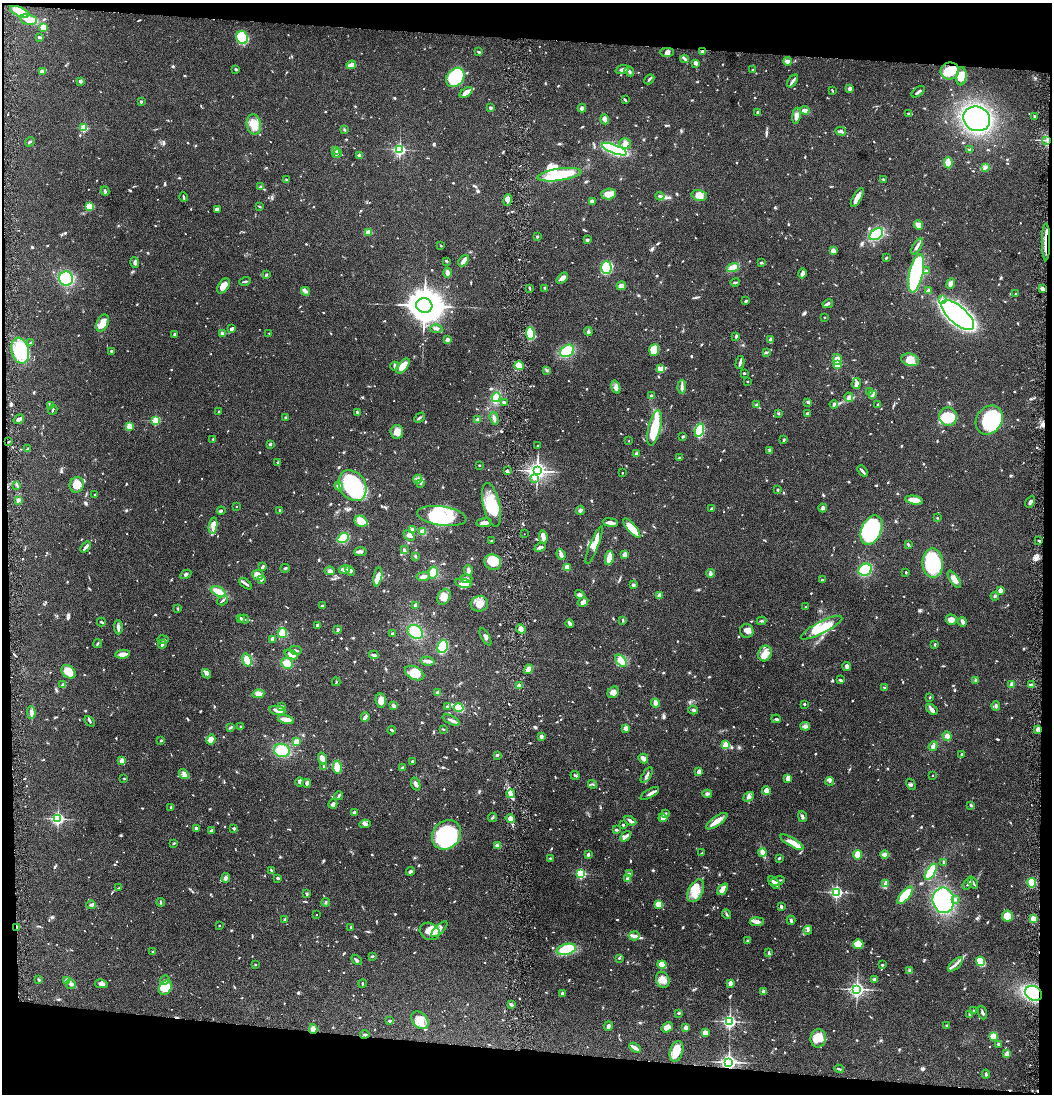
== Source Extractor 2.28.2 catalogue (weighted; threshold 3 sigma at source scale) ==
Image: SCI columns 147-4344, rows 1-4368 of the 4444 x 4370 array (HDU 1 of 3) = the unmasked area's bounding box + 8 px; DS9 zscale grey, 4 x 4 block average (1 PNG px = mean of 4 x 4 image px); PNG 1054 x 1096 px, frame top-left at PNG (2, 3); each listed source drawn as its Kron ellipse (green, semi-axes under 4 px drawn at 4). Shown black and unused: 9% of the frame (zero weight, under 4 of 8 exposures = <1% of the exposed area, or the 3 px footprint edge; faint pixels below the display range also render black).
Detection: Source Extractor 2.28.2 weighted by HDU 2 'WHT'. Background 0.0695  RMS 0.0042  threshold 0.0173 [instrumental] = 3 sigma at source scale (4.09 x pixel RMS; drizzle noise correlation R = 1.36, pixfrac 0.8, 0.05/0.05 arcsec/px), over >= 5 px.
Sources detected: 1216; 4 too faint to see at this stretch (4 x 4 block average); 9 inside a brighter object's white glare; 3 cosmic-ray / hot-pixel residue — neither listed nor drawn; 25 coinciding with a brighter row at this scale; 62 inside a brighter listed object's ellipse — not listed separately; of the other 1113, all 500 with FLUX_AUTO >= 2.24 (the completeness limit of this list) listed and drawn (613 fainter detections not listed), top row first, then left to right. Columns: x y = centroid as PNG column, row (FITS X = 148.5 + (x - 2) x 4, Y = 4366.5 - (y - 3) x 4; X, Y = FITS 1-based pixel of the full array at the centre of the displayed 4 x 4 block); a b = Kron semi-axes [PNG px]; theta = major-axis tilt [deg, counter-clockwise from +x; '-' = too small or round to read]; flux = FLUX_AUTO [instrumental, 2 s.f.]
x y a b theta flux
20 12 10 4 -24 43
28 19 8 5 -11 22
43 27 4 3 - 19
39 37 4 2 - 3.4
242 37 7 5 -63 94
702 51 2 2 - 4.1
479 52 3 2 - 3.6
667 52 7 4 1 7.4
685 59 4 2 - 3.9
787 61 4 3 - 11
696 63 3 3 - 8.6
351 65 5 2 - 23
236 69 4 2 - 3.2
622 70 6 3 17 6
753 70 2 2 - 2.3
42 71 3 2 - 7.2
629 71 5 3 - 5
950 71 9 8 - 58
961 76 9 5 83 33
455 77 11 8 51 200
649 79 6 2 47 3.9
80 81 3 3 - 5.5
793 81 7 2 53 6.2
850 88 3 2 - 9.2
832 90 4 2 - 2.3
918 92 8 2 35 6.6
466 93 7 4 37 18
625 100 4 2 - 3.8
141 102 2 2 - 4.8
490 108 2 2 - 16
582 108 4 3 - 11
805 110 4 3 - 14
758 112 3 2 - 4.6
908 113 4 2 - 3
796 116 8 4 81 11
1034 116 3 2 - 3
605 119 5 3 - 12
977 119 14 12 -27 470
254 124 10 7 -78 29
84 128 2 2 - 120
344 130 4 2 - 2.3
841 131 5 4 - 5.5
1046 140 4 2 - 3.4
30 142 5 2 - 3.5
625 143 6 5 - 13
614 149 13 4 -21 310
969 149 3 2 - 2.3
400 150 2 2 - 480
335 151 3 2 - 2.8
337 154 5 2 - 2.8
360 155 3 3 - 5.9
948 163 5 4 - 20
985 168 3 2 - 3.4
559 175 22 6 8 130
883 179 3 2 - 3
286 180 3 2 - 3.4
261 187 3 2 - 2.4
105 191 5 2 - 4.5
608 194 7 5 2 23
699 195 8 5 -12 19
660 196 4 2 - 3.9
184 197 4 2 - 3.1
857 197 10 3 61 22
508 200 6 4 78 11
592 201 4 3 - 8.2
89 206 2 2 - 140
260 207 4 2 - 2.5
217 209 4 3 - 6.1
918 225 4 3 - 19
369 232 4 3 - 16
876 234 8 5 36 110
537 236 2 2 - 8.7
587 240 3 3 - 3.8
1046 242 18 2 90 25
441 246 2 2 - 2.4
917 246 9 3 59 8.4
833 251 2 2 - 54
886 258 3 2 - 2.9
446 261 3 2 - 2.9
463 261 6 3 51 12
135 263 5 3 - 5.2
761 263 3 2 - 2.4
606 267 6 5 - 140
733 267 6 3 20 25
926 271 2 2 - 3
448 273 5 4 - 11
802 273 5 3 - 7.1
916 273 19 6 77 230
266 275 3 2 - 6.3
66 278 7 7 - 130
562 278 6 3 42 15
245 281 6 2 15 4.1
735 282 5 2 - 4.4
951 283 5 4 - 8.7
223 286 8 5 55 23
621 286 5 3 - 10
530 288 3 2 - 2.5
545 288 3 2 - 3
1043 289 3 3 - 7
305 291 4 3 - 6.5
928 291 4 3 - 7.2
1015 294 2 2 - 2.7
942 300 3 3 - 4.6
746 301 2 2 - 8.4
828 304 5 2 - 5.7
424 306 8 7 - 4400
958 315 20 8 -41 1100
824 317 2 2 - 3.8
103 323 9 5 65 24
232 329 3 2 - 6.9
436 329 6 2 -2 3.9
588 331 4 2 - 2.6
269 333 2 2 - 2.4
530 333 6 3 -80 110
174 334 2 2 - 4.7
222 334 4 3 - 6.6
736 336 3 2 - 4.8
447 340 2 2 - 9.7
771 340 4 3 - 7.1
31 343 3 2 - 2.4
654 350 6 4 69 49
20 351 13 8 -75 130
111 351 2 2 - 6.3
567 351 7 5 34 73
766 352 3 2 - 2.8
837 359 5 3 - 16
910 360 9 6 -16 20
740 363 6 2 75 6.5
837 364 2 2 - 150
395 366 4 3 - 5.7
403 366 9 5 51 33
519 366 5 4 - 21
661 368 4 4 - 6.9
546 370 3 3 - 2.5
744 373 2 2 - 3.1
748 382 2 2 - 2.5
857 383 5 3 - 8.6
616 387 7 4 -74 8.6
682 387 7 3 88 7.5
870 391 3 2 - 2.4
873 394 3 3 - 4.1
651 396 3 3 - 4.2
496 397 5 3 - 98
849 397 5 4 - 7.1
504 402 3 2 - 3
808 402 3 2 - 3.5
834 404 4 3 - 4.3
878 404 3 2 - 2.8
757 405 3 2 - 2.8
51 406 3 3 - 4.9
53 410 5 2 - 2.4
219 411 2 2 - 2.7
357 412 3 2 - 4.2
778 413 3 3 - 2.5
807 414 3 3 - 4.7
286 417 4 2 - 3.2
948 417 9 9 - 56
419 418 6 2 45 3.5
494 418 6 3 -74 6.9
19 419 6 3 33 9.9
478 419 2 2 - 6.4
989 420 15 12 56 230
156 421 2 2 - 150
129 426 2 2 - 96
654 428 18 6 77 69
699 430 7 4 72 64
397 432 7 6 - 24
683 436 2 2 - 3.9
213 439 2 2 - 2.6
784 440 3 2 - 2.4
629 441 2 2 - 2.5
9 442 2 2 - 2.3
270 444 2 2 - 4.5
537 446 2 2 - 3.9
28 448 3 2 - 2.3
769 450 4 2 - 2.6
636 454 2 2 - 35
680 458 2 2 - 4.6
277 463 3 2 - 2.2
479 465 2 2 - 2.3
507 471 2 2 - 6.5
537 471 3 3 - 1100
862 471 6 2 -48 4.8
622 473 2 2 - 4.4
534 478 3 2 - 2.9
418 479 4 2 - 4
420 483 4 2 - 3.1
77 485 8 7 - 36
17 486 4 2 - 2.9
339 486 5 3 - 7.3
353 486 16 13 -58 310
778 490 2 2 - 7.1
95 495 2 2 - 2.7
18 500 3 2 - 3.5
914 500 9 3 -9 35
1030 502 6 2 61 5.8
491 505 22 8 -77 74
236 506 2 2 - 2.5
823 508 4 2 - 3.7
711 509 3 2 - 2.4
280 510 2 2 - 3.2
580 510 5 3 - 4.1
221 511 4 2 - 3
442 516 25 9 -8 110
937 518 2 2 - 2.6
361 521 7 5 -27 36
484 523 8 4 6 11
610 523 7 2 -8 13
213 526 8 4 80 13
632 528 12 4 -49 53
412 529 3 2 - 8.9
871 530 15 10 65 230
423 532 4 3 - 13
524 534 2 2 - 2.8
409 535 6 4 -42 10
543 537 7 3 -82 14
343 538 6 4 36 39
492 541 2 2 - 2.7
1039 541 4 2 - 3.3
908 544 4 2 - 2.3
594 545 20 3 68 34
86 547 6 2 50 9.3
540 547 6 3 23 7.4
404 550 3 3 - 4.6
361 552 6 3 3 5.4
625 554 4 3 - 11
561 555 5 2 - 14
415 556 3 2 - 3.4
609 558 7 2 80 46
493 562 8 7 - 59
933 563 14 10 -89 150
263 566 4 3 - 3
567 567 4 3 - 18
285 568 5 2 - 3
344 569 5 3 - 5.6
468 570 5 2 - 12
865 570 7 6 - 79
330 571 5 3 - 7.5
350 571 5 3 - 4.5
433 572 6 4 78 24
906 572 2 2 - 2.9
710 573 4 3 - 5.6
186 574 6 3 28 4.5
258 575 5 5 - 13
378 577 9 4 79 22
423 577 7 3 8 11
466 578 6 4 1 6.9
262 579 4 2 - 6.4
954 579 10 3 -56 17
823 580 3 3 - 5.4
463 583 8 3 -11 9.4
246 584 7 2 -37 5.4
633 585 3 3 - 4.5
1000 590 2 2 - 37
218 591 8 4 -27 27
580 594 5 3 - 6.6
659 595 3 3 - 5.8
995 596 4 2 - 4.4
444 597 8 6 61 22
223 600 6 2 35 4.2
583 602 5 3 - 11
479 604 9 7 16 23
416 605 4 3 - 6.5
322 606 3 2 - 5.8
806 607 2 2 - 4.9
178 608 4 2 - 2.3
241 618 4 2 - 5.3
244 619 5 2 - 3.9
623 620 3 2 - 2.9
951 620 6 5 - 13
762 621 5 2 - 3.8
101 622 4 2 - 2.7
962 622 5 3 - 7.8
570 624 4 2 - 7.5
317 625 3 2 - 3.6
118 627 7 2 -88 7.7
821 628 23 6 27 65
338 629 3 3 - 3
521 629 5 3 - 9.2
747 631 7 6 - 13
415 632 8 6 -31 59
282 633 5 4 - 27
392 634 2 2 - 4.4
485 637 9 3 -62 6.2
273 639 3 3 - 7.1
163 640 5 2 - 4
97 643 4 2 - 3.2
162 644 4 3 - 6.4
935 645 3 2 - 2.5
443 646 7 5 72 92
295 650 6 2 -11 4
765 653 8 6 70 20
123 654 7 3 8 18
291 654 7 4 -24 14
374 655 5 2 - 5.2
247 660 7 4 -72 24
427 661 7 2 -12 10
621 661 7 4 -49 26
287 663 6 5 - 24
847 666 4 3 - 6.2
528 669 5 3 - 12
68 672 8 5 -42 33
415 673 10 6 -26 36
207 674 5 3 - 5.7
840 680 3 2 - 4.7
976 681 4 3 - 3.6
336 682 4 2 - 2.4
63 685 3 3 - 5.2
1012 685 3 2 - 6.2
1032 685 3 3 - 8.6
519 686 2 2 - 45
885 688 4 2 - 2.8
613 692 6 5 - 13
438 693 4 3 - 4.9
258 694 6 4 8 12
930 697 2 2 - 3.2
381 701 7 5 -86 19
655 703 4 3 - 15
804 704 2 2 - 8.7
281 706 3 2 - 2.5
394 706 4 2 - 6
996 706 5 2 - 3.4
447 707 3 3 - 4
459 708 5 4 - 80
277 710 8 4 -11 15
693 710 5 2 - 3.9
932 710 6 4 -41 8
31 713 6 3 -89 9.5
365 717 4 2 - 7.7
286 719 8 3 -15 26
776 719 5 2 - 2.8
451 720 9 3 -27 7.3
90 721 6 2 -52 3.5
805 726 5 3 - 6
231 727 4 2 - 2.4
240 727 2 2 - 3.8
626 728 3 3 - 11
443 729 3 2 - 2.3
392 730 4 2 - 4.5
1037 730 4 2 - 4.7
541 736 2 2 - 31
947 736 5 3 - 11
161 740 3 2 - 2.4
211 740 5 3 - 19
296 742 4 3 - 10
726 745 2 2 - 130
933 746 5 3 - 5.1
282 750 8 6 -15 52
497 755 3 2 - 4.2
961 755 4 2 - 4.4
322 759 6 4 -72 16
643 759 5 3 - 13
122 761 2 2 - 62
412 761 2 2 - 3.3
324 767 4 3 - 3.7
337 767 7 4 -79 11
402 768 4 2 - 3.2
699 772 3 2 - 13
184 774 6 3 -51 7.4
575 775 5 2 - 4
647 775 9 3 57 6.9
932 775 2 2 - 3
124 778 2 2 - 3.6
788 778 4 2 - 16
830 781 4 2 - 4
300 782 5 2 - 7.2
307 783 4 2 - 6.4
416 784 6 3 -70 7.6
592 784 5 2 - 2.5
911 784 6 2 -60 3.1
766 790 4 4 - 12
650 793 10 2 31 7
511 794 4 2 - 6.4
707 794 5 2 - 4
339 795 4 2 - 5.7
749 797 6 4 38 6.9
333 804 5 4 - 6.8
971 805 4 3 - 4.7
171 808 4 2 - 2.6
354 812 3 2 - 4.2
666 813 4 2 - 2.5
802 816 6 3 -78 5.3
493 817 5 2 - 2.7
663 818 4 4 - 7.3
58 819 2 2 - 520
510 819 5 4 - 10
630 821 6 3 -29 6.2
717 821 12 4 36 20
365 824 6 3 5 5.7
623 825 2 2 - 3.6
196 828 4 2 - 4.5
234 828 2 2 - 14
211 830 3 2 - 4.2
616 830 3 2 - 4.5
447 835 16 13 47 260
626 836 6 2 49 5.6
792 842 13 4 -31 24
174 843 3 2 - 2.4
497 846 4 3 - 9.1
763 852 4 3 - 16
702 853 2 2 - 4.5
588 855 4 2 - 5.3
857 855 5 3 - 28
885 855 4 2 - 12
550 858 3 2 - 3.2
779 858 3 2 - 3.2
944 862 4 2 - 2.9
271 871 3 2 - 2.3
410 871 4 2 - 4.5
931 872 9 4 57 66
581 874 2 2 - 270
629 874 3 2 - 2.9
226 878 4 3 - 6.8
278 878 3 2 - 5.5
628 878 3 2 - 4
777 881 8 3 15 8.7
973 882 7 2 -56 4.2
774 883 7 3 -49 10
1032 883 4 3 - 45
885 884 4 3 - 4.4
968 884 6 2 54 3.9
119 888 4 2 - 3.3
723 889 6 3 52 17
696 891 12 7 62 41
836 892 2 2 - 490
307 894 2 2 - 3.9
905 895 11 4 49 67
955 899 4 3 - 3.8
943 900 13 10 -81 180
160 902 4 2 - 3.3
326 902 4 2 - 3.1
658 904 4 3 - 20
91 905 5 3 - 5.3
781 907 3 2 - 5.8
727 914 5 2 - 3.1
316 915 2 2 - 2.3
1007 916 5 5 - 33
1033 919 3 3 - 28
285 920 4 3 - 4.8
791 920 4 2 - 4.6
757 922 7 3 5 9.5
219 926 2 2 - 3.5
17 927 2 2 - 16
351 927 2 2 - 2.5
439 929 10 4 44 11
808 930 4 2 - 3
430 931 10 8 -29 23
634 936 5 4 - 8.7
747 941 4 2 - 2.3
858 944 5 5 - 31
566 949 10 5 15 67
153 952 2 2 - 2.8
769 953 3 2 - 2.5
372 956 3 2 - 3.3
619 958 2 2 - 2.3
356 960 6 2 -44 4.6
981 961 5 4 - 53
955 964 9 2 43 8.4
255 965 2 2 - 2.2
662 965 4 4 - 29
882 965 3 2 - 2.6
910 970 3 2 - 9.2
875 979 3 2 - 8.4
39 980 3 2 - 3
67 980 4 3 - 6.9
165 980 5 3 - 4.5
663 980 8 6 -68 18
362 983 4 2 - 2.3
730 983 3 2 - 17
71 984 5 4 - 6.5
101 984 6 4 -11 8.7
165 987 8 6 56 15
857 989 3 3 - 740
763 991 2 2 - 26
562 993 4 3 - 4.7
1034 993 9 7 -30 160
511 1005 3 2 - 7.6
974 1011 3 2 - 2.3
679 1013 4 2 - 3.1
983 1013 7 2 -69 4.9
969 1015 4 2 - 2.3
420 1020 10 7 -49 29
390 1021 3 2 - 3.4
730 1021 2 2 - 640
947 1025 3 2 - 4.5
608 1026 5 3 - 7.2
667 1027 6 4 31 15
686 1028 4 3 - 7.1
313 1029 5 4 - 11
705 1033 3 3 - 20
365 1034 5 2 - 3
993 1036 4 4 - 24
818 1038 9 7 83 25
998 1044 3 2 - 3.5
635 1048 6 2 -31 15
677 1051 10 6 72 32
1007 1054 3 2 - 15
729 1062 3 3 - 790
839 1069 5 2 - 2.7
986 1074 4 2 - 4.6
Overlapping masked pixels (flux is a lower limit): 5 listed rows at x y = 1046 242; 17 927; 1034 993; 313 1029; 729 1062
Diffuse or blended objects may show on this block-average render without a row.